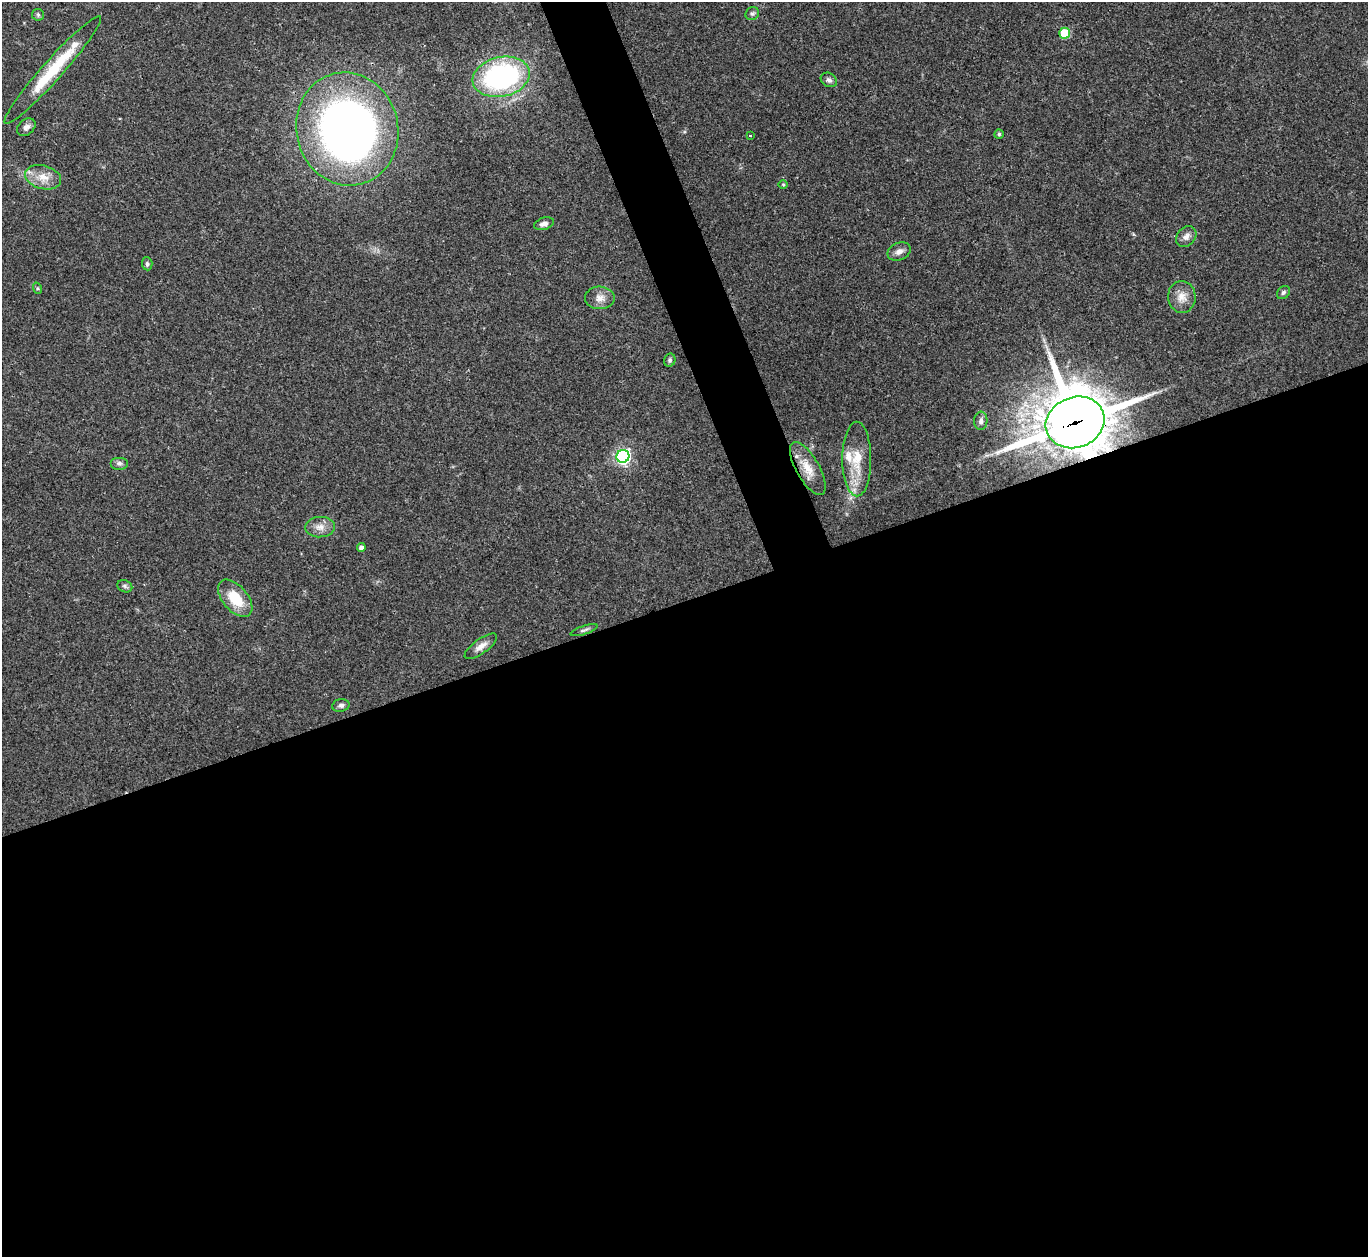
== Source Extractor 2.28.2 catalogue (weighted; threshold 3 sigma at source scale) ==
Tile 15 of 4 x 4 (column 3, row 4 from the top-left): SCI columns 2731-4096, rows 151-1405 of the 5463 x 5449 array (HDU 1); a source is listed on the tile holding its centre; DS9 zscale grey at full resolution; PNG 1370 x 1259 px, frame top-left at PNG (2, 2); each listed source drawn as its Kron ellipse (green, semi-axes under 4 px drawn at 4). Shown black and unused: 54% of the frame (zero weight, under 3 of 4 exposures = <1% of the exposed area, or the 3 px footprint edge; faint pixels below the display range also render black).
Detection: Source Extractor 2.28.2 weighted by HDU 2 'WHT'; one run over the whole footprint, this tile lists its part. Background 0.122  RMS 0.0047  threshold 0.0211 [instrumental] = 3 sigma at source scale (4.5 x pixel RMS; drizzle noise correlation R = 1.50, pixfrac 1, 0.05/0.05 arcsec/px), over >= 5 px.
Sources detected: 37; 3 inside a brighter listed object's ellipse — not listed separately; the other 34 listed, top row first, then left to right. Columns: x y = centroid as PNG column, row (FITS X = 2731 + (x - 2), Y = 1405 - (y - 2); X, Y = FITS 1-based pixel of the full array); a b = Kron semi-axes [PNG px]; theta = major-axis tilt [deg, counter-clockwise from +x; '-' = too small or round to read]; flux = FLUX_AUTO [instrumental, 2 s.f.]
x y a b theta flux
752 14 7 6 - 1.1
38 15 6 5 - 0.81
1065 33 5 5 - 17
53 70 72 10 48 24
501 77 29 19 13 91
829 80 9 6 -31 1.6
26 127 10 7 41 2
347 129 57 51 -76 320
999 134 5 4 - 0.68
750 135 3 2 - 0.36
43 177 18 11 -15 6.5
783 185 5 3 - 0.44
544 224 10 6 17 2.3
1186 237 11 9 47 2.4
899 252 12 8 23 2.6
147 264 6 5 - 1
37 288 6 4 -72 0.6
1283 292 7 5 45 1
1182 297 16 14 -84 5.1
600 298 15 11 -1 3.8
670 360 7 5 67 1
981 421 9 6 87 1.7
1075 422 30 25 21 2100
623 456 6 6 - 120
857 459 37 14 -90 13
119 463 9 6 0 1.5
808 468 29 11 -60 7.7
320 527 15 10 5 4
361 547 4 4 - 1.8
125 586 8 6 -23 1
235 598 22 12 -50 14
584 630 14 4 19 1.2
481 646 19 7 35 3.6
341 705 9 6 12 1.5
Overlapping masked pixels (flux is a lower limit): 1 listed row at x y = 1075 422